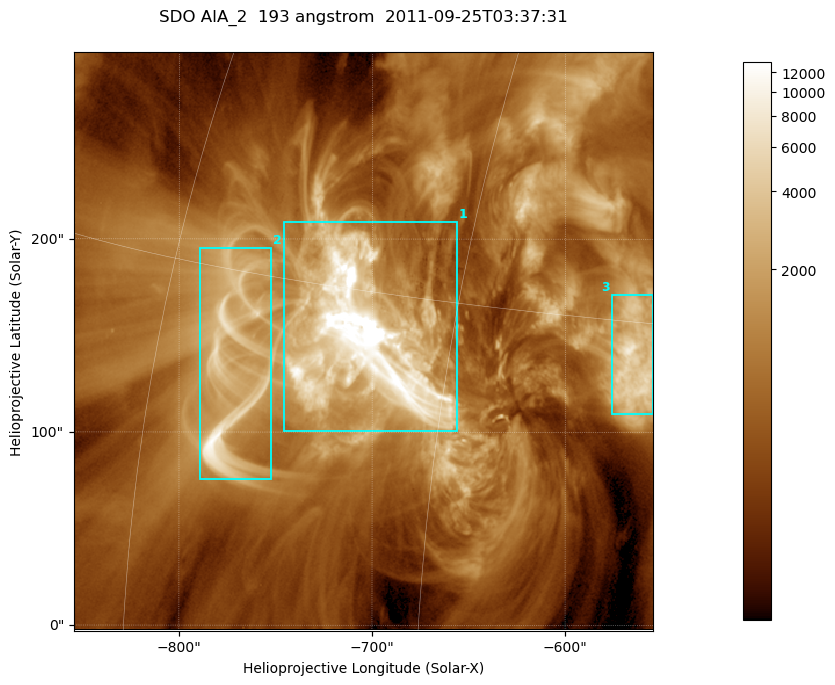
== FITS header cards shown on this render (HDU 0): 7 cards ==
TELESCOP= 'SDO     '           /
INSTRUME= 'AIA_2   '           /
WAVELNTH=                  193 /
WAVEUNIT= 'angstrom'           /
DATE-OBS= '2011-09-25T03:37:31.84' /
CTYPE1  = 'HPLN-TAN'           /
CTYPE2  = 'HPLT-TAN'           /

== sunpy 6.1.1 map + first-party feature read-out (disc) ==
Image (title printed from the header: SDO AIA_2  193 angstrom  2011-09-25T03:37:31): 499 x 499 px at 0.601 arcsec/px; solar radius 957 arcsec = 1592 px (partial field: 3.1% of the solar disc is inside the frame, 100% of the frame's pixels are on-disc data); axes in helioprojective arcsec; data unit not stated in the header (colour bar unlabelled)
Orientation: roll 0.0579 deg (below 1 deg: not rotated)
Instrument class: DISC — disc imager (sunpy class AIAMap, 193 A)
Bright regions (active regions / flare kernels): reference = the on-disc median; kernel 5 px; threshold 5 sigma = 2247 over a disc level ~668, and >= 1.15x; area >= 249 px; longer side >= 6 px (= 3.6 arcsec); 3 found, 3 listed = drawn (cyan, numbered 1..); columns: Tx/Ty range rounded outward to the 2 arcsec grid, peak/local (2 s.f.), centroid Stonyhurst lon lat
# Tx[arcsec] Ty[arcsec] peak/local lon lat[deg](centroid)
1 -746..-656 100..210 118 -49 +13
2 -790..-752 76..196 17 -56 +12
3 -576..-554 110..172 12 -37 +14